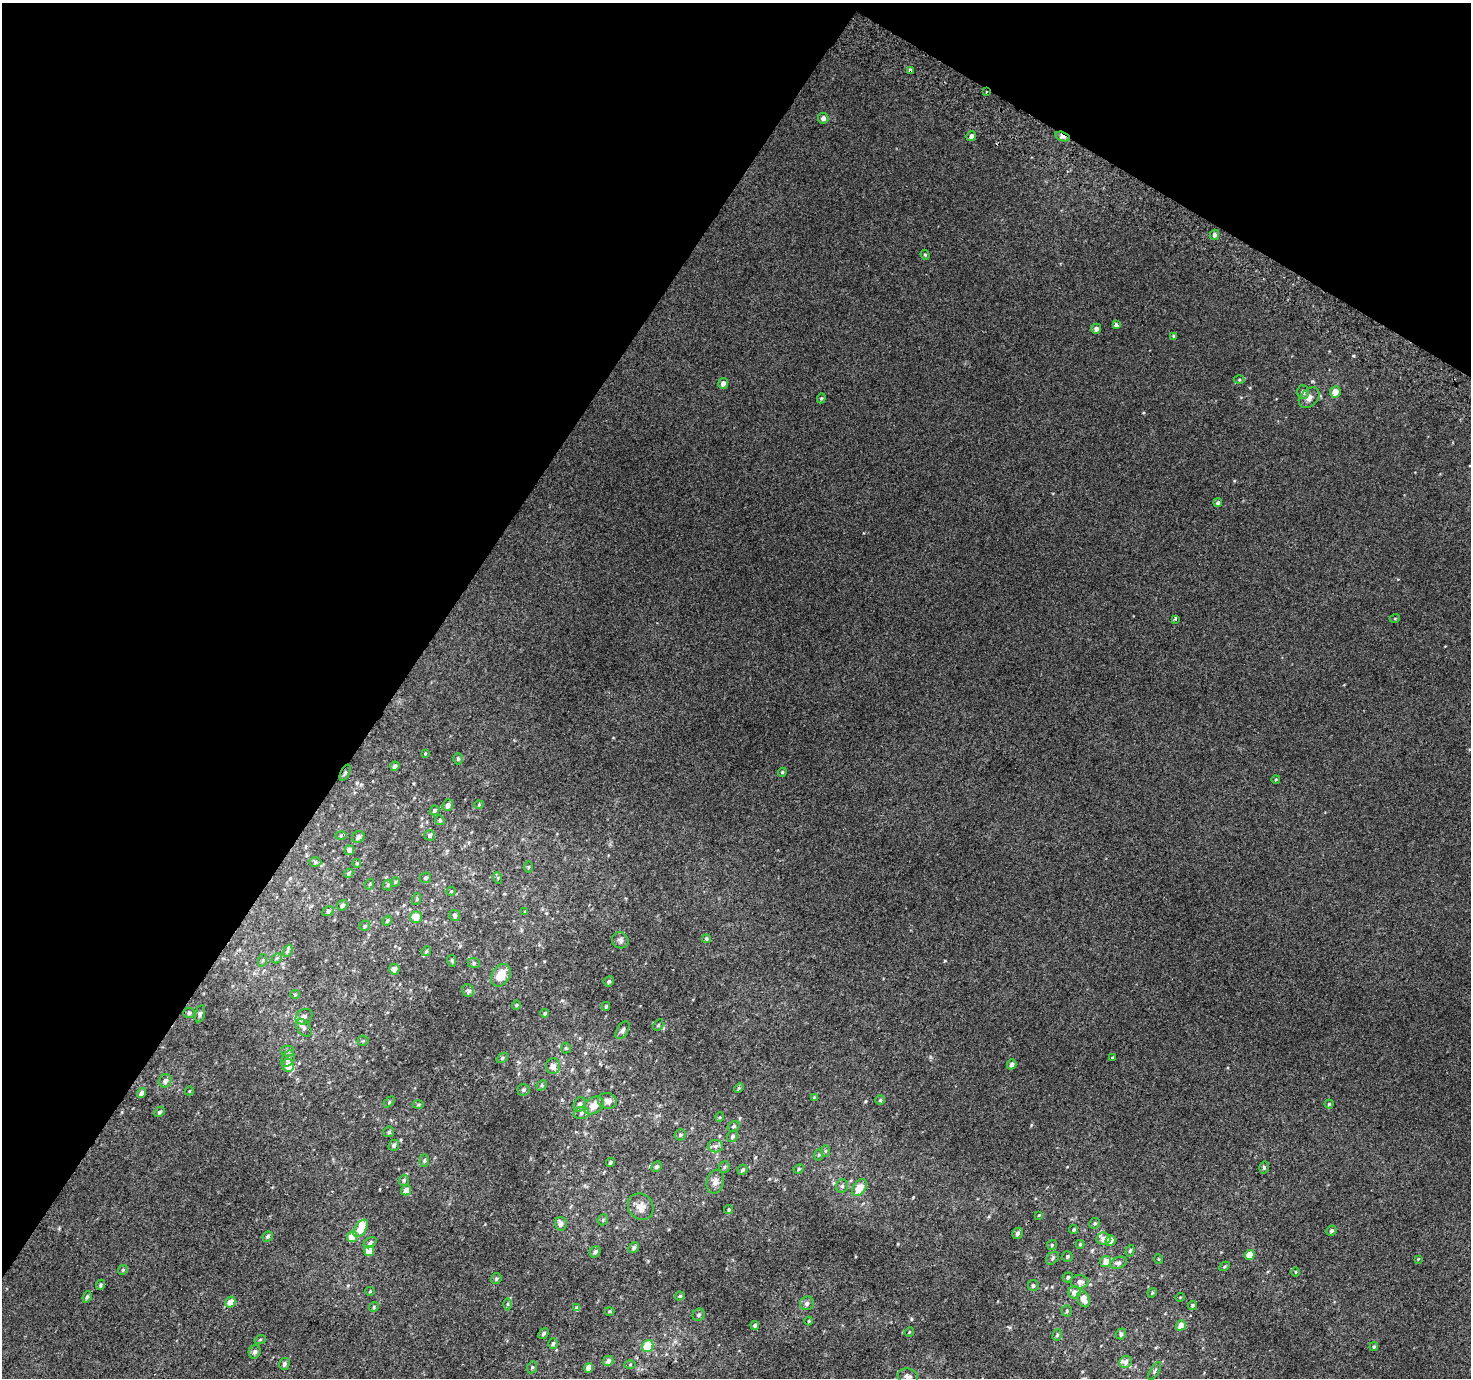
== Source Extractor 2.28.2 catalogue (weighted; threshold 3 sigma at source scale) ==
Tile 2 of 4 x 4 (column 2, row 1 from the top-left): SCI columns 1499-2967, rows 4421-5796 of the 5928 x 6022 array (HDU 1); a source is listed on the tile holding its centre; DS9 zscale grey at full resolution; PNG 1473 x 1380 px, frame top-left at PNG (2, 3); each listed source drawn as its Kron ellipse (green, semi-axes under 4 px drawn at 4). Shown black and unused: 33% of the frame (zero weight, under 2 of 3 exposures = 2% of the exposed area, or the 3 px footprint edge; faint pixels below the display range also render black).
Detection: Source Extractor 2.28.2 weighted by HDU 2 'WHT'; one run over the whole footprint, this tile lists its part. Background 0.0024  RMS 0.0069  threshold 0.0312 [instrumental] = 3 sigma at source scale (4.5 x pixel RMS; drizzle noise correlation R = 1.50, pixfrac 1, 0.0396/0.0396 arcsec/px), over >= 5 px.
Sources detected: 196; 5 inside a brighter listed object's ellipse — not listed separately; the other 191 listed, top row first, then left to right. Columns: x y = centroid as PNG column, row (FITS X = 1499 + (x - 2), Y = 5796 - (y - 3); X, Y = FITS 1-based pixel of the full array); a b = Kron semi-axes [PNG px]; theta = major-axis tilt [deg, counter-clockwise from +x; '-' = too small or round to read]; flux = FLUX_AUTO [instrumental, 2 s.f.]
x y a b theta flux
910 71 4 3 - 16
986 92 3 2 - 2.1
823 118 5 5 - 2.4
971 136 5 4 - 2.4
1062 137 7 4 -18 4.3
1214 235 5 4 - 1.8
925 255 5 4 - 0.8
1116 325 4 3 - 6
1096 329 5 5 - 2.4
1174 336 4 4 - 1.2
1239 380 5 3 - 0.77
723 383 5 5 - 3.4
1303 392 7 6 - 2.1
1335 392 6 5 - 5.7
821 398 5 4 - 0.77
1309 398 12 8 44 4.1
1218 503 4 4 - 1.5
1395 618 5 3 - 0.56
1175 619 4 2 - 1.1
425 753 4 3 - 0.65
458 759 5 4 - 1
395 766 5 4 - 2
782 772 4 4 - 0.85
345 773 9 4 64 1.2
1276 779 4 3 - 0.56
448 805 6 5 - 3
479 805 4 4 - 0.72
434 810 5 4 - 1.4
440 820 5 4 - 1
341 835 5 3 - 0.75
430 835 5 5 - 1.6
358 837 6 5 - 2.2
349 850 5 5 - 3.1
315 862 6 5 - 1.2
357 863 4 4 - 0.74
528 867 6 3 88 0.68
349 873 5 4 - 0.94
426 878 5 5 - 1.4
498 878 6 3 -73 0.77
395 882 5 4 - 0.76
370 884 5 3 - 0.62
388 885 5 5 - 1.1
451 891 5 4 - 0.76
417 899 6 3 72 0.75
342 905 5 4 - 1.8
328 911 6 4 30 1.4
525 912 4 3 - 0.81
455 916 5 5 - 1.4
416 917 6 6 - 7.1
387 921 5 4 - 1.2
365 926 5 5 - 1.1
706 939 4 4 - 1.1
620 940 8 8 - 2.1
288 951 6 4 65 1.1
426 951 5 4 - 0.94
277 958 6 4 45 0.95
263 960 6 4 72 0.9
452 961 6 4 -78 0.81
474 963 6 5 - 1.1
394 969 5 5 - 3.3
501 975 12 8 57 10
609 981 5 4 - 1.4
468 991 6 6 - 1.3
295 994 5 4 - 0.76
516 1005 4 4 - 0.77
606 1006 4 3 - 0.89
189 1013 5 5 - 1.5
545 1013 4 4 - 1.1
200 1014 9 5 77 1.4
304 1017 9 7 35 3.1
658 1025 6 4 61 0.84
304 1028 10 6 -55 2.6
623 1030 10 5 58 1.9
363 1041 5 5 - 1
566 1048 5 5 - 0.88
287 1051 6 5 - 1.3
502 1058 6 4 39 0.95
1112 1058 3 3 - 1.1
288 1059 9 6 61 2.2
1012 1064 5 4 - 3
288 1065 7 5 -81 7.4
553 1066 8 7 - 4.5
165 1081 7 6 - 2.3
542 1085 6 4 46 0.97
739 1088 5 4 - 0.8
524 1090 6 5 - 1.4
189 1091 4 3 - 0.45
142 1093 5 4 - 3
814 1097 4 4 - 0.55
880 1100 5 5 - 1.1
607 1101 9 8 - 3.2
389 1102 6 4 46 0.98
580 1104 7 6 - 2.8
1329 1104 4 4 - 0.92
418 1105 5 3 - 0.81
593 1106 11 7 34 7.2
159 1112 5 4 - 1.3
581 1113 8 6 15 2.1
720 1117 5 3 - 0.63
734 1126 6 5 - 1.3
389 1132 5 5 - 1.2
680 1135 5 5 - 1.2
732 1136 6 5 - 1.5
394 1145 6 5 - 1.7
715 1146 7 6 - 2.1
825 1151 6 4 89 0.81
819 1155 5 3 - 0.78
424 1160 6 4 88 1
610 1162 5 4 - 1.3
656 1167 5 4 - 1.5
724 1167 6 5 - 1.2
1264 1167 6 4 77 1.2
799 1169 5 4 - 0.99
742 1170 5 4 - 1.1
404 1180 5 5 - 1
715 1182 12 8 75 3.4
842 1186 7 5 71 1.9
860 1187 9 6 58 8.8
406 1190 5 4 - 4.8
641 1207 14 12 -54 5.4
729 1209 4 4 - 0.97
1039 1215 4 3 - 0.59
603 1220 6 5 - 0.92
1095 1223 6 5 - 1.1
561 1224 7 6 - 3.4
361 1228 10 5 56 11
1074 1229 5 4 - 0.98
1331 1231 5 5 - 1.6
1017 1233 6 5 - 1.9
268 1236 5 5 - 1.2
352 1237 5 5 - 12
1103 1239 7 6 - 3.5
1110 1241 5 5 - 7.2
370 1243 7 5 35 1.8
1080 1244 4 4 - 0.74
1052 1245 5 5 - 1.1
634 1248 6 5 - 1.8
369 1251 5 5 - 11
1130 1251 6 4 71 1.2
595 1252 6 5 - 1.7
1250 1255 5 4 - 12
1067 1256 5 5 - 1
1052 1258 7 5 43 1.5
1159 1259 5 3 - 0.5
1418 1259 3 3 - 0.51
1106 1261 6 5 - 5
1118 1263 8 5 21 2.1
1225 1266 5 3 - 0.8
123 1270 5 4 - 0.83
1296 1272 4 3 - 0.51
1068 1277 5 4 - 1.4
496 1278 6 5 - 1
1080 1282 9 6 -2 3
100 1285 5 4 - 1.2
1033 1286 5 5 - 1.5
370 1291 5 4 - 0.73
1074 1292 6 6 - 5.1
1152 1293 5 4 - 0.72
680 1296 5 4 - 1.2
87 1297 6 4 68 1.2
1180 1297 5 3 - 0.52
1084 1299 9 6 -67 6.3
230 1302 5 5 - 6.9
807 1303 7 6 - 2.2
507 1304 6 4 90 0.92
1192 1305 4 4 - 1.1
374 1307 5 4 - 0.97
577 1308 4 4 - 2.3
610 1311 5 3 - 0.89
1067 1311 5 5 - 0.96
699 1315 6 5 - 1.6
809 1321 4 4 - 0.72
755 1325 4 4 - 1.7
1181 1325 5 4 - 6.6
909 1332 5 4 - 0.69
544 1333 6 4 48 1.3
1121 1334 5 5 - 1.9
1057 1335 6 4 74 1
260 1340 5 3 - 0.67
553 1344 5 5 - 1.3
648 1346 6 5 - 16
1374 1347 4 3 - 0.8
255 1352 7 6 - 2.1
608 1361 5 5 - 2.8
1126 1362 6 6 - 2.8
284 1364 6 5 - 1.7
630 1365 5 3 - 0.65
532 1367 6 4 68 1.2
589 1368 5 4 - 5.8
1155 1371 10 4 60 1.2
908 1377 10 8 -18 2.9
Overlapping masked pixels (flux is a lower limit): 4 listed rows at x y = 910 71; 986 92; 1062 137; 345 773
Isophote crosses this tile's border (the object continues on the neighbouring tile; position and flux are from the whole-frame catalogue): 1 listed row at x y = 908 1377
Unlisted compact peaks at least as high as the median listed source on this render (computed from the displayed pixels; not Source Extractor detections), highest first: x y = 1353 356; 945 961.